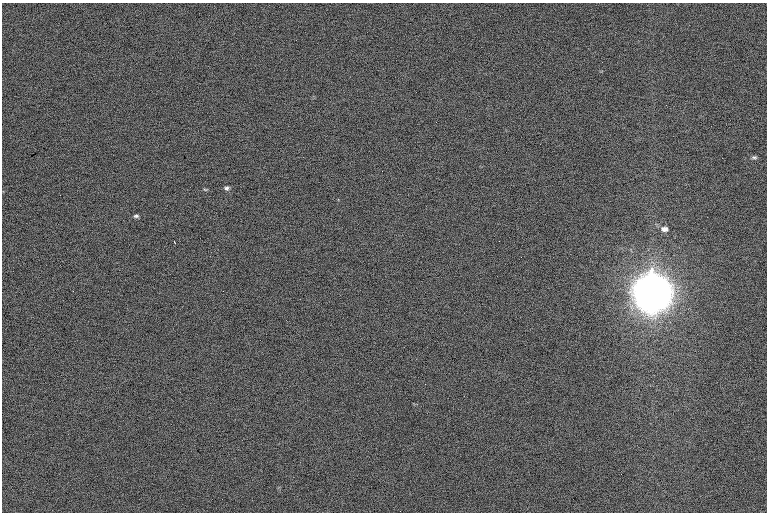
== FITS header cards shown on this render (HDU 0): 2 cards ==
NAXIS1  =                 1530 /
NAXIS2  =                 1020 /

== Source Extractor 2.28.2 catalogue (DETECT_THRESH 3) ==
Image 1530 x 1020 px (HDU 0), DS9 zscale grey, zoomed out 1/2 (1 PNG px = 2 x 2 image px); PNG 769 x 514 px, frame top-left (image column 2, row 1019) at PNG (2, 3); no overlay
Background 108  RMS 9.8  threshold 29.5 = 3 sigma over >= 5 px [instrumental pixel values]
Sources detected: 10; all 10 listed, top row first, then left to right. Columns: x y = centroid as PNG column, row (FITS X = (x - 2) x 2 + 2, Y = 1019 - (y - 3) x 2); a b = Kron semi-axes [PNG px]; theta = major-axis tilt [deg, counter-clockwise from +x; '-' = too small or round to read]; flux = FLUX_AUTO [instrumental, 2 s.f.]
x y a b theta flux
601 72 5 2 - 1.4e+03
754 157 7 5 -11 4.4e+03
227 188 7 5 -7 6.3e+03
205 189 6 4 -7 3.2e+03
136 216 6 4 -4 5.7e+03
664 229 7 5 -5 1.2e+04
175 242 3 1 - 2.1e+03
651 287 29 9 -89 3.9e+07
414 403 5 2 - 1.6e+03
279 488 5 1 - 1.4e+03